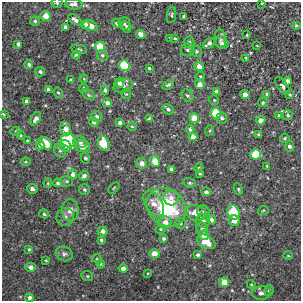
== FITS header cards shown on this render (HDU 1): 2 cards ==
NAXIS1  =                  299
NAXIS2  =                  299

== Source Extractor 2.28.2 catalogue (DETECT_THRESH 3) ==
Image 299 x 299 px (HDU 1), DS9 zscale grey, 1 PNG px = 1 image px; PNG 303 x 303 px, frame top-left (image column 1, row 299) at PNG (2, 2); each listed source drawn as its Kron ellipse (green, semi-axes under 4 px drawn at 4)
Background 0.00157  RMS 0.0034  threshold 0.0102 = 3 sigma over >= 5 px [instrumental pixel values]
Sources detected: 152; all 152 listed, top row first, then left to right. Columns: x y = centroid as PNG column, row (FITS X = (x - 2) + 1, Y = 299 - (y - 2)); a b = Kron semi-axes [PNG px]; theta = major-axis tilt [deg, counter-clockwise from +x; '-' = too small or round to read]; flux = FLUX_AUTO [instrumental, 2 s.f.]
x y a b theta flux
57 3 5 5 - 0.33
262 3 3 2 - 0.22
74 4 9 5 -3 0.91
172 15 8 4 81 0.4
45 16 5 4 - 2.7
184 16 3 3 - 0.37
75 20 8 4 -35 0.99
35 21 5 4 - 0.42
117 23 5 4 - 0.71
124 24 6 5 - 0.52
85 25 4 4 - 1.1
296 25 3 3 - 0.36
90 26 8 5 -23 2.7
66 27 4 3 - 0.88
127 27 5 4 - 0.6
141 34 5 4 - 1.2
247 35 3 3 - 0.26
170 38 3 3 - 0.8
175 38 4 3 - 0.31
220 39 9 5 -81 0.68
189 42 6 5 - 0.6
209 43 7 4 34 1.1
222 43 7 5 -26 0.58
18 44 4 4 - 0.63
257 45 3 2 - 0.17
100 47 5 5 - 8.4
79 49 8 4 -13 0.38
188 50 7 6 - 0.58
197 51 5 5 - 0.42
76 55 4 4 - 0.37
102 55 6 5 - 0.51
246 58 3 3 - 1
29 64 4 4 - 0.68
124 65 5 5 - 9.7
199 66 5 4 - 2.1
149 68 3 3 - 0.36
40 72 5 4 - 0.53
200 76 5 4 - 0.28
84 79 4 3 - 0.23
71 80 4 3 - 0.32
287 81 4 4 - 1.2
119 83 5 4 - 0.92
200 84 5 4 - 1.7
168 85 6 3 29 0.36
123 86 10 6 18 0.94
282 86 10 5 -52 0.96
84 88 4 4 - 0.53
48 89 4 3 - 0.54
105 90 5 4 - 0.55
216 91 4 3 - 0.47
58 92 5 3 - 0.27
126 94 5 5 - 0.27
245 94 5 4 - 1.8
267 94 3 3 - 0.42
89 95 7 3 -35 0.3
290 95 4 3 - 0.25
187 96 7 5 -43 0.56
214 100 5 5 - 0.29
26 101 4 3 - 0.65
107 103 4 4 - 0.79
263 103 5 4 - 0.39
168 109 6 4 -30 0.52
216 113 5 5 - 8.6
3 114 4 3 - 0.24
279 115 4 3 - 0.25
288 115 5 5 - 0.51
96 117 5 5 - 0.88
149 118 4 3 - 0.27
194 118 5 4 - 3.3
222 118 5 5 - 0.58
36 119 7 4 56 1.1
260 120 5 4 - 1.4
94 122 5 4 - 0.99
120 123 4 4 - 0.8
132 127 4 3 - 0.2
65 129 7 5 -73 1.8
190 129 4 3 - 0.5
210 130 5 3 - 0.25
16 131 5 4 - 0.59
259 134 4 3 - 0.33
21 135 5 4 - 0.3
193 137 4 4 - 1.7
285 138 4 4 - 0.29
68 140 8 6 -29 11
27 141 4 3 - 0.24
80 142 7 6 - 0.94
45 143 7 5 -36 4.8
103 143 7 5 -69 7.2
40 145 5 4 - 0.87
65 146 7 5 -40 1.2
83 146 7 5 -5 1.9
289 146 5 4 - 0.68
60 150 7 5 -67 0.55
255 154 5 5 - 6.6
85 158 5 4 - 0.37
155 161 6 4 -62 3
25 162 5 3 - 0.26
142 163 5 5 - 1.3
267 166 3 3 - 0.25
199 168 5 4 - 0.29
171 169 4 3 - 0.83
73 174 5 4 - 0.99
200 174 4 3 - 0.26
84 176 5 5 - 0.73
67 181 6 5 - 0.36
48 183 4 4 - 0.26
57 183 4 4 - 0.49
190 183 6 5 - 0.4
114 188 7 2 46 0.18
32 189 5 5 - 1
238 189 6 4 -62 0.32
84 190 5 5 - 0.47
206 192 5 4 - 0.76
171 198 8 7 - 1.6
154 204 14 8 -59 2
166 207 21 18 -42 20
70 210 11 8 -88 1.5
203 211 6 5 - 0.52
263 211 5 3 - 0.21
234 212 7 6 - 9.1
196 213 10 7 -17 3.3
44 214 5 4 - 0.38
65 217 9 8 - 1
212 220 5 4 - 0.88
234 220 5 5 - 2.1
203 221 7 7 - 0.94
165 222 6 6 - 2
180 223 5 5 - 0.46
161 229 5 4 - 0.31
202 229 6 6 - 0.72
103 231 5 4 - 1.1
204 235 5 4 - 2.3
163 238 4 4 - 0.46
101 240 3 3 - 0.42
206 242 10 6 -29 3.8
29 249 4 3 - 0.36
154 253 5 4 - 2.4
64 254 8 7 - 0.81
198 255 4 3 - 0.55
288 256 4 3 - 0.18
97 259 5 4 - 0.26
46 261 3 2 - 0.2
101 264 4 4 - 0.23
31 267 5 4 - 1
123 268 4 4 - 1.2
148 273 3 2 - 0.19
87 276 6 5 - 0.38
224 282 5 4 - 3.6
251 284 4 4 - 0.23
269 291 5 4 - 0.34
261 293 10 7 6 1.1
30 298 4 4 - 0.85
At the frame edge (FLAGS 8, measured only in part): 5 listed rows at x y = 57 3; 262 3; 74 4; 3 114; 30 298